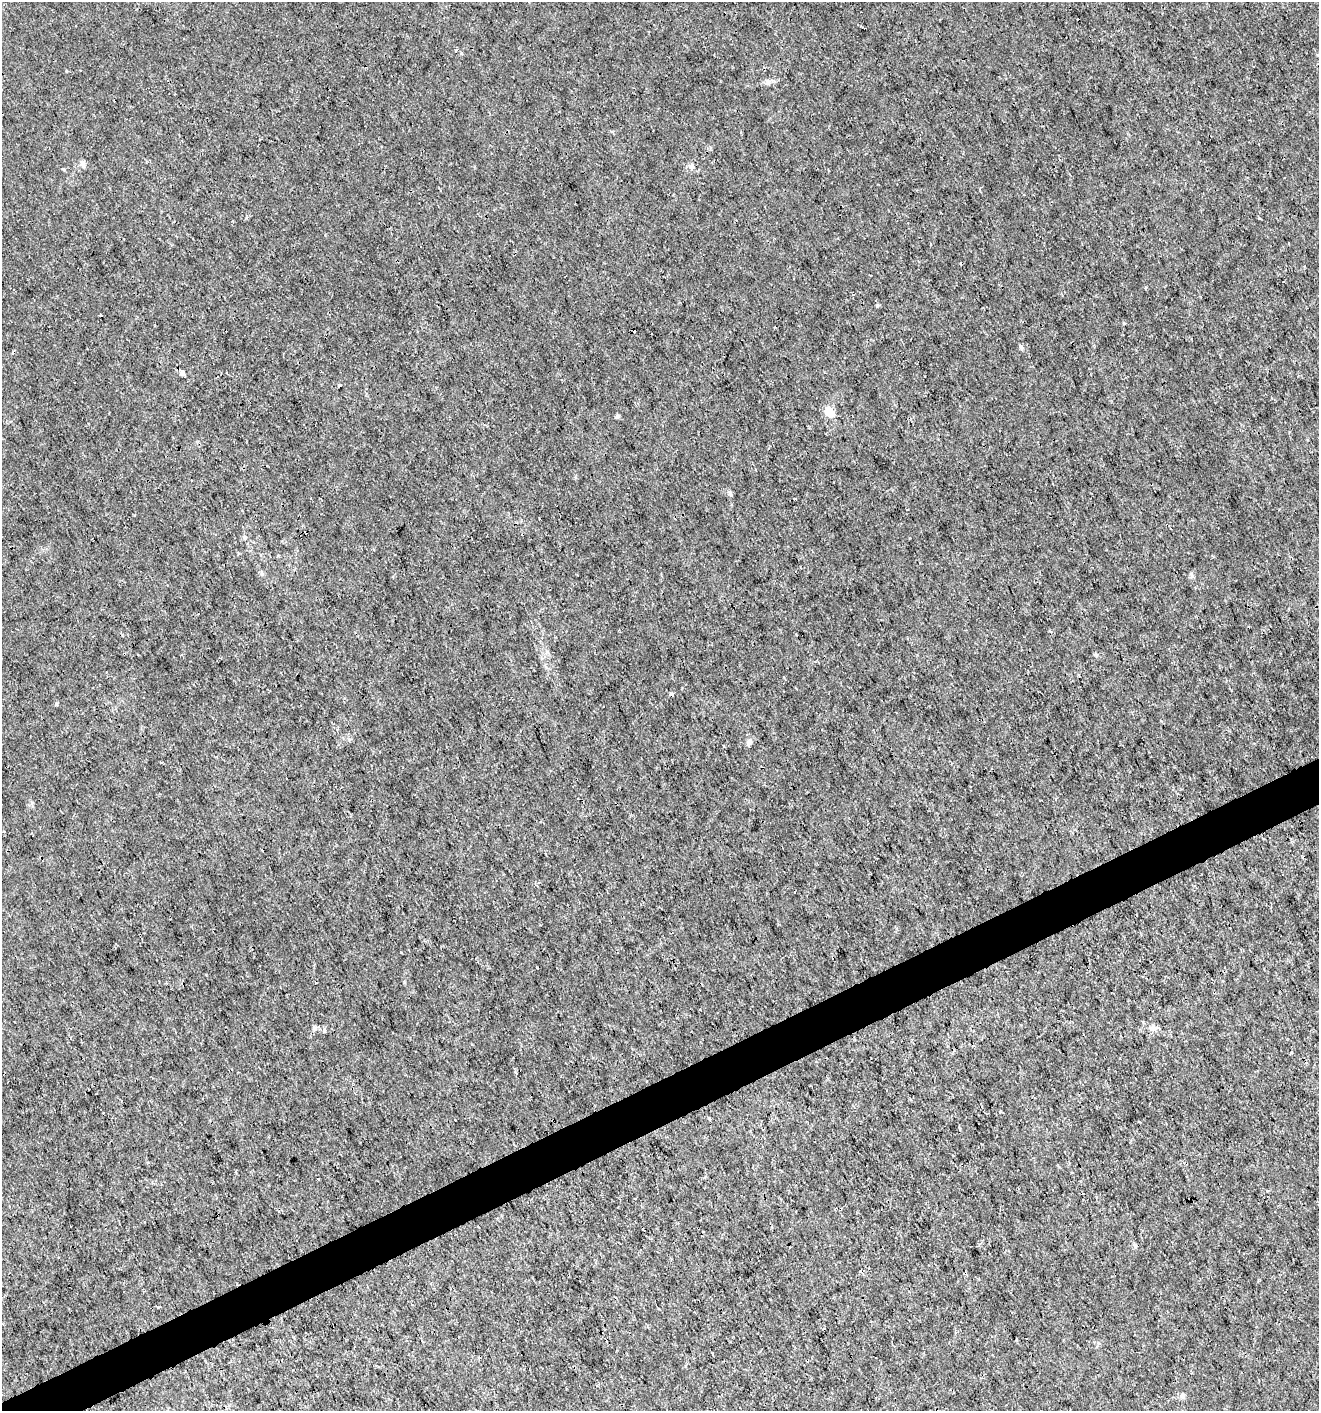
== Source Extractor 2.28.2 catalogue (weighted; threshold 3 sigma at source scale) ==
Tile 7 of 4 x 4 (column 3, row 2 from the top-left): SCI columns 2721-4037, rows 2821-4229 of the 5499 x 5638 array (HDU 1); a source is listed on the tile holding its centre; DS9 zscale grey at full resolution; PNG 1321 x 1413 px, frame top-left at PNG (2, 2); no overlay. Shown black and unused: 3% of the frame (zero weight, under 3 of 4 exposures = <1% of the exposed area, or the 3 px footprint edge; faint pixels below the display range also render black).
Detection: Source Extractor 2.28.2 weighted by HDU 2 'WHT'; one run over the whole footprint, this tile lists its part. Background 4.62e-04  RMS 9.4e-04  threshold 0.00424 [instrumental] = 3 sigma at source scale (4.5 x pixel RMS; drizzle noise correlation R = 1.50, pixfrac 1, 0.0396/0.0396 arcsec/px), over >= 5 px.
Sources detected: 22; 5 cosmic-ray / hot-pixel residue — not listed; the other 17 listed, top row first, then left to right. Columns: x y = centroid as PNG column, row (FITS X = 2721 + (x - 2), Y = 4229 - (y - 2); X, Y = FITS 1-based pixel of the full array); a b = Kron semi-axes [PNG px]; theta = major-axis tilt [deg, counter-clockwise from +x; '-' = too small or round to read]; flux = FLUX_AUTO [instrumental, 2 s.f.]
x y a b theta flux
768 82 7 4 -19 0.22
83 163 9 5 -78 0.34
691 167 8 5 -19 0.25
64 169 5 3 - 0.095
877 305 4 4 - 0.1
1021 347 6 5 - 0.18
182 373 7 5 62 0.22
340 385 3 2 - 0.12
830 412 7 6 - 2.1
617 416 6 5 - 0.15
730 492 7 4 -89 0.16
749 743 8 6 78 0.31
700 1009 3 2 - 0.08
314 1028 7 5 -69 0.2
324 1030 6 4 72 0.13
516 1073 4 3 - 0.11
709 1118 4 3 - 0.12
Unlisted compact peaks at least as high as the median listed source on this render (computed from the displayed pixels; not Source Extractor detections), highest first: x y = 56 704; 66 71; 1192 576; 547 652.